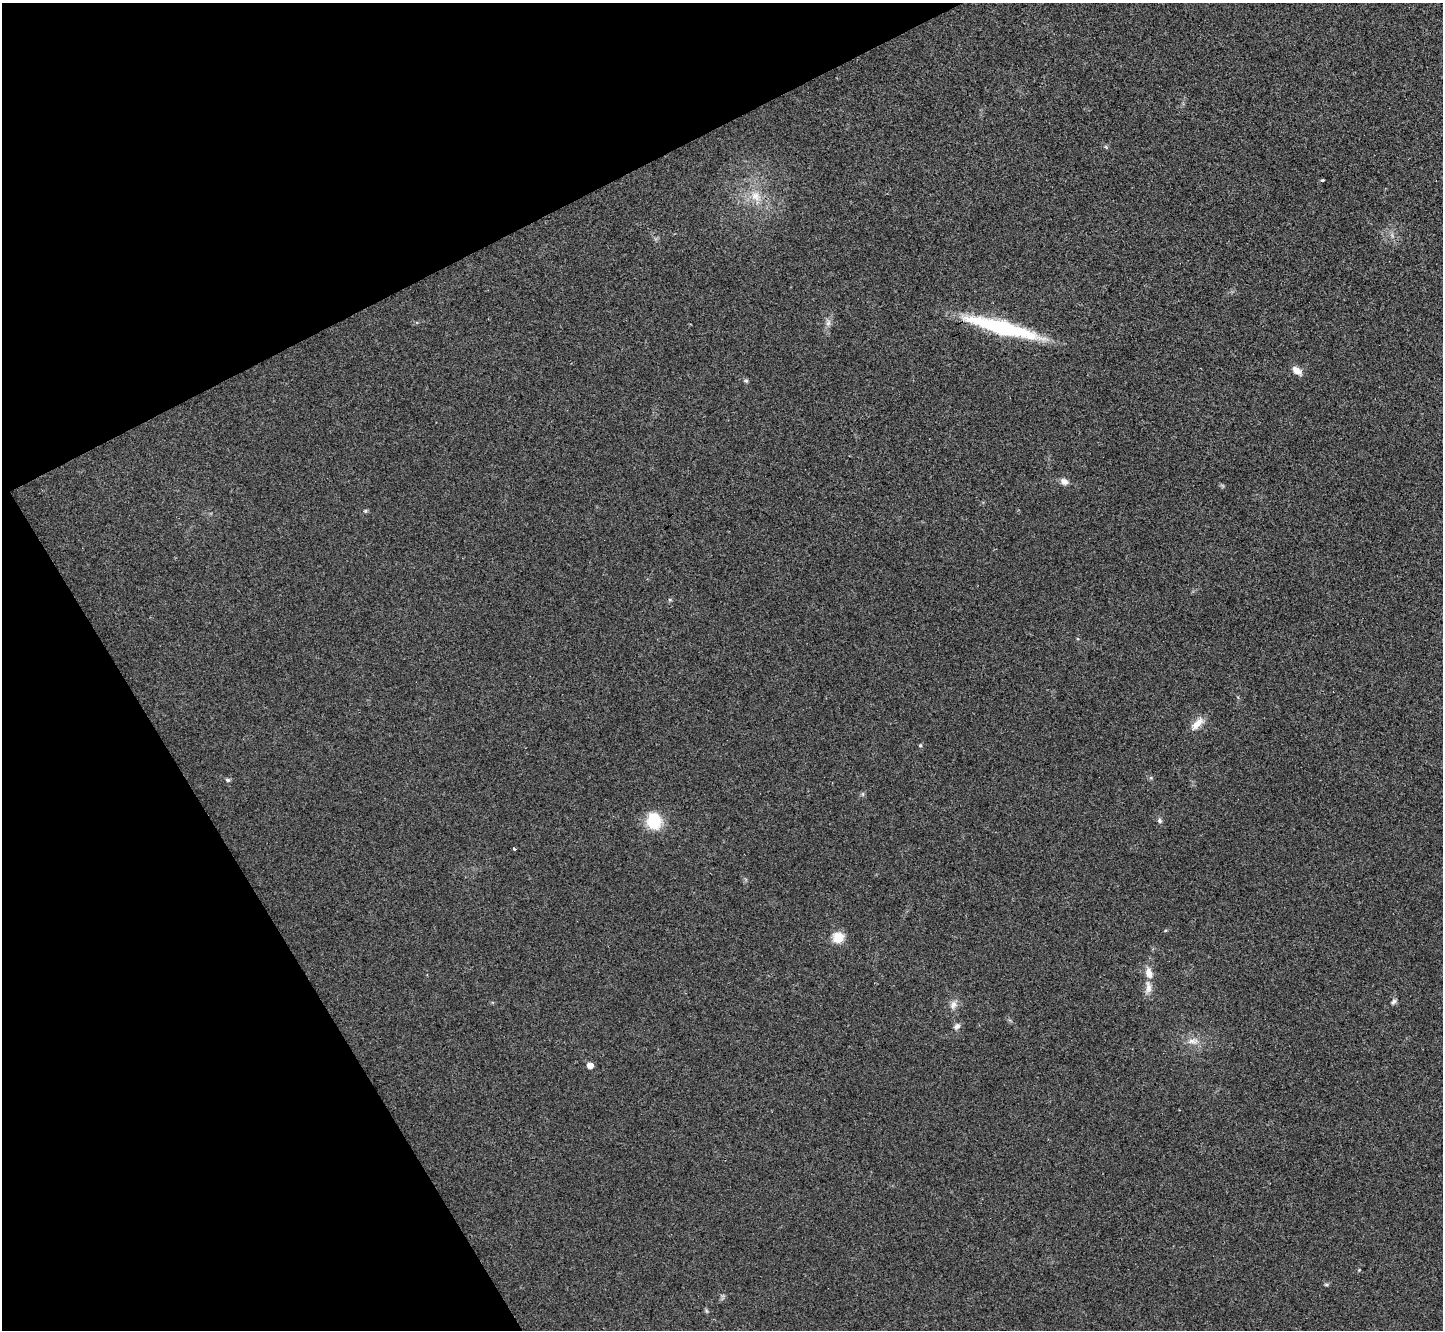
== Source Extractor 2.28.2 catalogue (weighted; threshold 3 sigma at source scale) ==
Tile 5 of 4 x 4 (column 1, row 2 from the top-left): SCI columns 10-1450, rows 2821-4148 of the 5785 x 5777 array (HDU 1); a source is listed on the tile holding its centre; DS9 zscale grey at full resolution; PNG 1445 x 1332 px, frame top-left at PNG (2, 3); no overlay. Shown black and unused: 24% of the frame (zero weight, under 3 of 4 exposures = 1% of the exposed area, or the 3 px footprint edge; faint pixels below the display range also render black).
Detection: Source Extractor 2.28.2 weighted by HDU 2 'WHT'; one run over the whole footprint, this tile lists its part. Background 0.025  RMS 0.0049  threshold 0.022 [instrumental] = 3 sigma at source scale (4.5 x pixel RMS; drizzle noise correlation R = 1.50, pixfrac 1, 0.05/0.05 arcsec/px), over >= 5 px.
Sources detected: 27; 1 inside a brighter listed object's ellipse — not listed separately; the other 26 listed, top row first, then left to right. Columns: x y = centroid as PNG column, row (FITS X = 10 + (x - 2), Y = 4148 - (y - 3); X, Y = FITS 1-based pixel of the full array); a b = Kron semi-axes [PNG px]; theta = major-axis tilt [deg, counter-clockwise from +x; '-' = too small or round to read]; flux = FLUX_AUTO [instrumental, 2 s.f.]
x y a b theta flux
1106 147 6 4 -47 0.62
1323 180 3 2 - 0.79
756 196 17 13 -57 8
1392 235 7 4 -56 1.2
828 323 9 6 88 1.9
1001 327 74 13 -15 53
1297 370 13 7 -39 3.8
746 381 6 5 - 0.85
1064 482 9 7 -28 2.5
365 511 5 5 - 0.65
1197 724 21 9 43 5.1
920 745 5 4 - 0.56
228 780 6 5 - 0.92
863 794 7 4 89 0.75
654 821 18 16 -79 16
1160 821 7 6 - 1.1
514 849 3 3 - 1.6
1165 930 5 3 - 0.47
838 937 11 10 - 9
1149 973 16 9 -75 4.3
1394 1001 7 5 34 1.2
953 1005 12 8 75 2.9
957 1026 9 7 41 1.9
1193 1041 17 8 0 4.2
590 1065 5 5 - 4.5
706 1311 6 4 -88 0.72
Overlapping masked pixels (flux is a lower limit): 1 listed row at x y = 1001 327